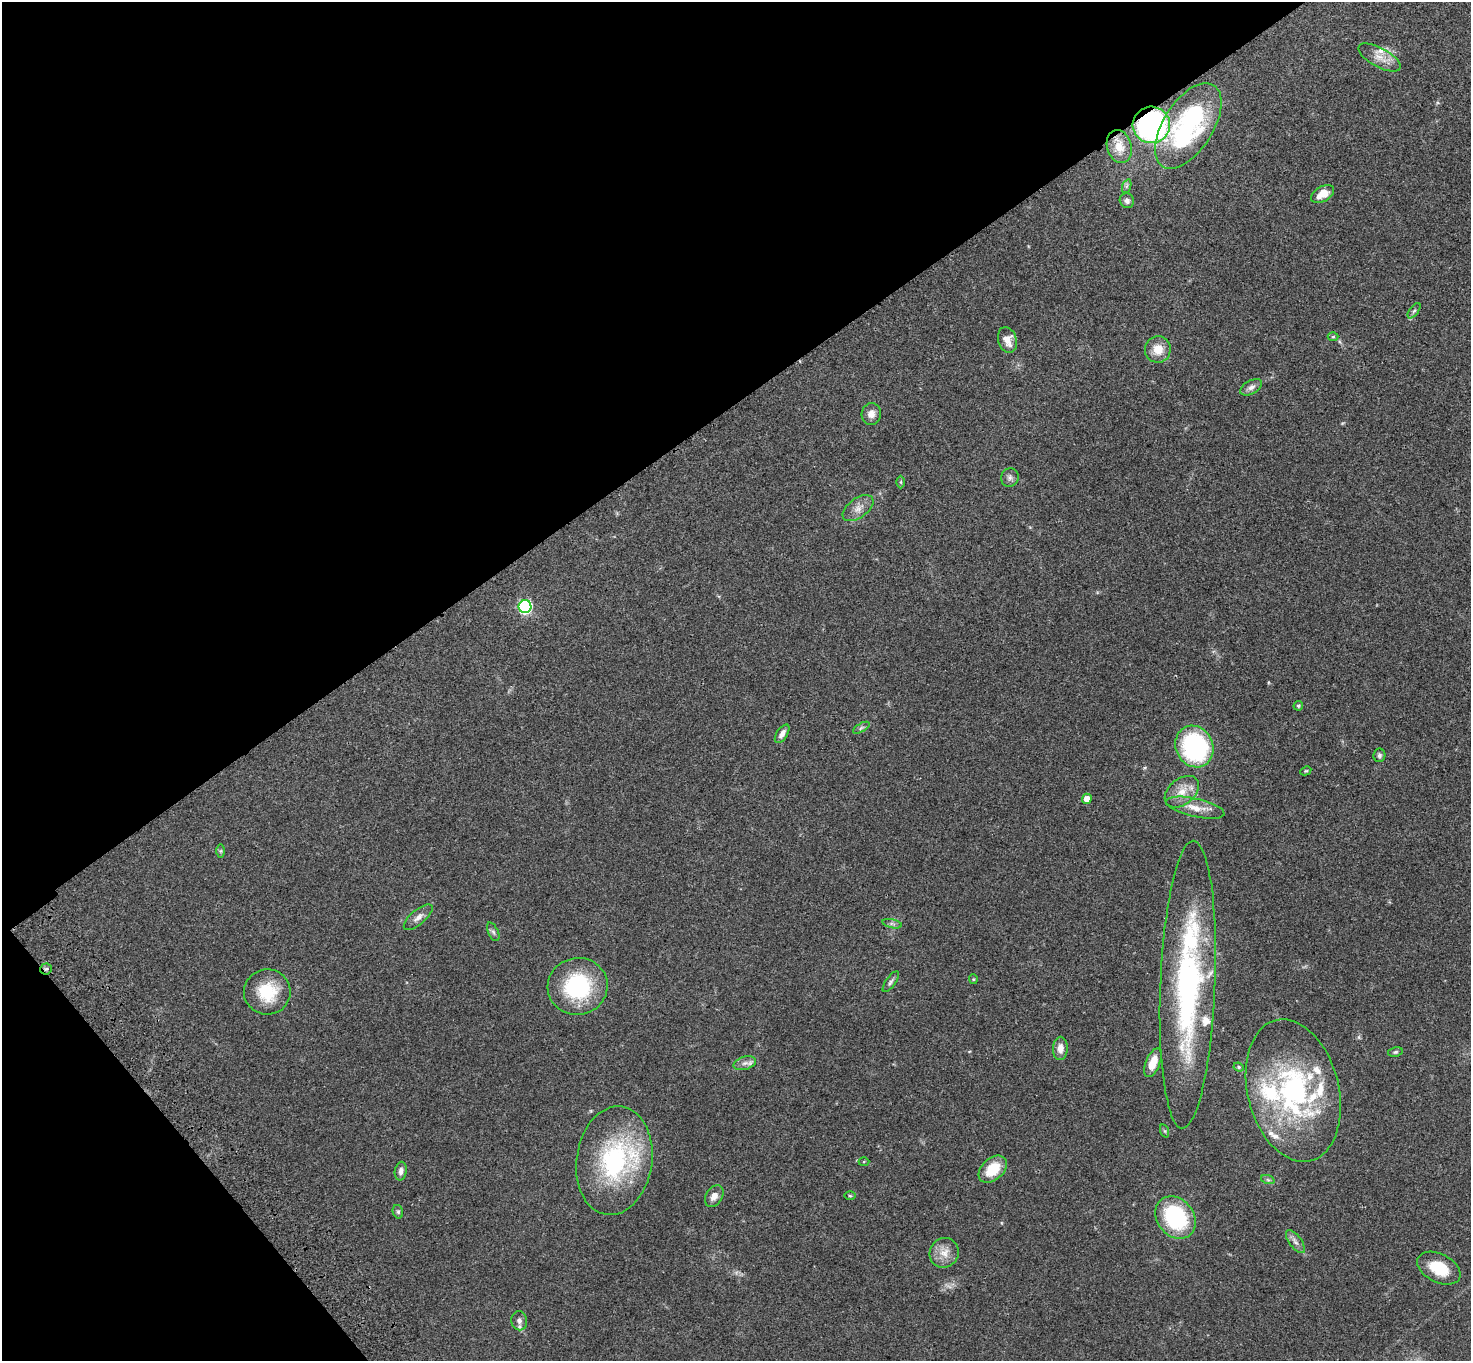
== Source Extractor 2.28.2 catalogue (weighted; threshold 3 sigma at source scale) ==
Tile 5 of 4 x 4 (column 1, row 2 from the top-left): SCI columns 103-1571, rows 2958-4316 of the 6087 x 6054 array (HDU 1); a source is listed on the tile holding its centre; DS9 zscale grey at full resolution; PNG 1473 x 1363 px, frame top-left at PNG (2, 2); each listed source drawn as its Kron ellipse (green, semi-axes under 4 px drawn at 4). Shown black and unused: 34% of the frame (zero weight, under 3 of 4 exposures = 6% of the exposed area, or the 3 px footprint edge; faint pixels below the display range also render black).
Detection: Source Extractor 2.28.2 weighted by HDU 2 'WHT'; one run over the whole footprint, this tile lists its part. Background 0.0576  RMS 0.0056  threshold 0.0253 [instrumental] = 3 sigma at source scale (4.5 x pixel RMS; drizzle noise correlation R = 1.50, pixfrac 1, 0.05/0.05 arcsec/px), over >= 5 px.
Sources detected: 67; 1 too faint to see at this stretch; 1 inside a brighter object's white glare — neither listed nor drawn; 9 inside a brighter listed object's ellipse — not listed separately; the other 56 listed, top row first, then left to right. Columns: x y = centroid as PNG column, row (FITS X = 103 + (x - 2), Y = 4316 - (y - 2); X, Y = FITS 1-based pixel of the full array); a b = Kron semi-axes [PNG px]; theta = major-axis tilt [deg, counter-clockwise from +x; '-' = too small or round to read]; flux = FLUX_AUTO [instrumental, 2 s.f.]
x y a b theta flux
1379 57 23 9 -29 6.2
1151 125 18 18 - 110
1188 126 48 25 58 77
1119 147 17 12 -74 6.7
1127 186 7 4 71 1
1323 194 12 7 29 8
1127 201 8 7 - 2.1
1414 311 9 4 53 1.2
1333 337 5 3 - 0.63
1007 340 13 9 -73 5.1
1158 349 13 13 - 8
1251 387 12 6 30 2.6
871 414 11 9 80 3.6
1010 477 9 8 - 2.1
901 482 6 4 -90 0.69
858 508 17 9 36 4.7
525 607 6 6 - 90
1298 706 5 4 - 0.87
861 728 9 4 30 1.1
782 734 10 5 57 2.6
1194 746 21 18 -63 70
1379 755 7 6 - 1.3
1306 771 5 4 - 0.65
1182 792 19 13 40 8.2
1087 799 5 5 - 5
1195 808 30 9 -13 8.2
221 851 6 4 89 0.78
418 917 18 7 40 3.4
892 924 10 4 -13 1.3
493 932 10 5 -65 1.4
46 969 6 5 - 0.99
973 979 5 4 - 0.56
891 982 12 5 55 1.5
1188 985 144 27 88 130
578 986 30 28 15 49
267 992 23 22 - 21
1060 1048 11 7 88 4.3
1395 1052 7 4 10 0.93
745 1063 11 6 16 2.5
1153 1063 15 7 68 8.7
1239 1067 5 4 - 0.8
1293 1090 72 45 -76 110
1165 1131 7 4 -71 0.83
614 1161 55 38 82 76
864 1162 5 3 - 0.54
993 1169 16 11 43 14
401 1171 9 6 80 2.4
1268 1180 7 4 -19 0.98
714 1196 12 8 57 3.9
850 1196 6 4 -1 0.58
398 1212 7 5 -75 0.96
1176 1217 23 18 -51 51
1295 1242 13 6 -53 2.6
944 1253 15 14 - 6.6
1439 1268 23 14 -27 15
519 1321 9 8 - 2.5
Overlapping masked pixels (flux is a lower limit): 2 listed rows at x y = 1151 125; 46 969